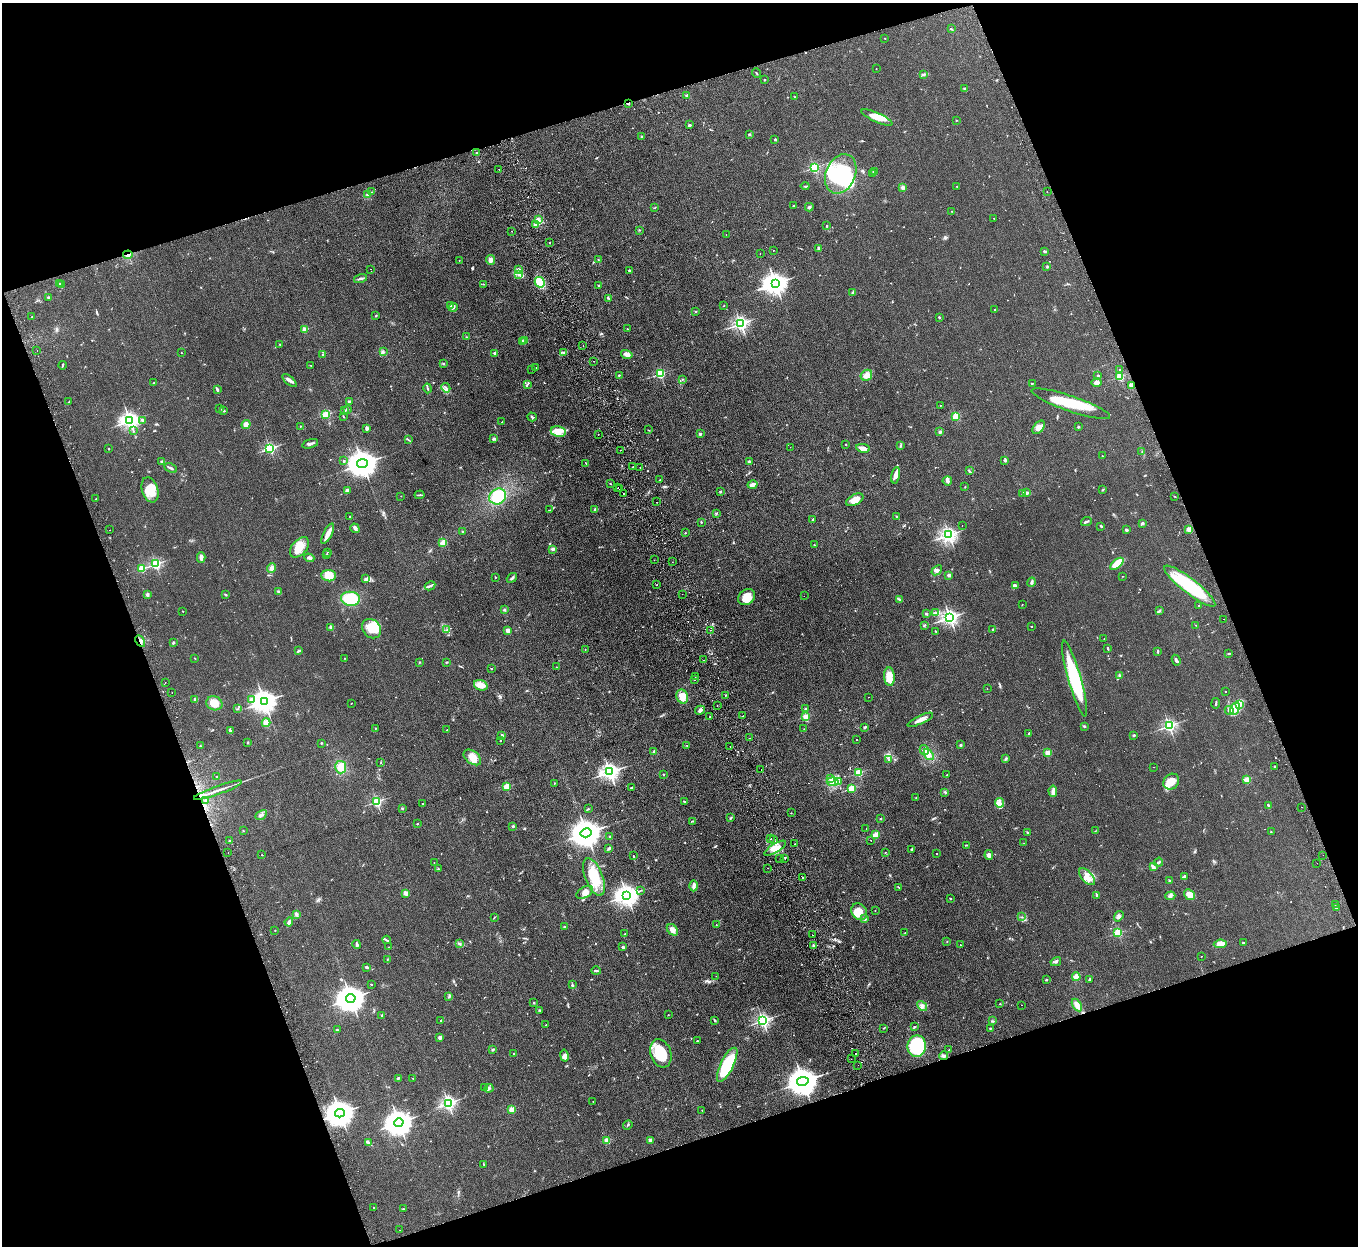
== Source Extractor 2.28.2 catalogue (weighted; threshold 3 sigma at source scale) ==
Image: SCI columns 56-5477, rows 176-5150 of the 5532 x 5451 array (HDU 1 of 3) = the unmasked area's bounding box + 8 px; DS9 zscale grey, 4 x 4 block average (1 PNG px = mean of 4 x 4 image px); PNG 1360 x 1248 px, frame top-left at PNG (2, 3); each listed source drawn as its Kron ellipse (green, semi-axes under 4 px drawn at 4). Shown black and unused: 39% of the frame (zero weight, under 2 of 3 exposures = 3% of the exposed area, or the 3 px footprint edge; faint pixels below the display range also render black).
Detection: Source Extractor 2.28.2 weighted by HDU 2 'WHT'. Background 0.103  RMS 0.011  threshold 0.0513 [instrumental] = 3 sigma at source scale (4.5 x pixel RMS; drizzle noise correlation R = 1.50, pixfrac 1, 0.05/0.05 arcsec/px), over >= 5 px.
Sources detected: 752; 5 inside a brighter object's white glare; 23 cosmic-ray / hot-pixel residue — neither listed nor drawn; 15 coinciding with a brighter row at this scale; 36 inside a brighter listed object's ellipse — not listed separately; of the other 673, all 500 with FLUX_AUTO >= 2.24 (the completeness limit of this list) listed and drawn (173 fainter detections not listed), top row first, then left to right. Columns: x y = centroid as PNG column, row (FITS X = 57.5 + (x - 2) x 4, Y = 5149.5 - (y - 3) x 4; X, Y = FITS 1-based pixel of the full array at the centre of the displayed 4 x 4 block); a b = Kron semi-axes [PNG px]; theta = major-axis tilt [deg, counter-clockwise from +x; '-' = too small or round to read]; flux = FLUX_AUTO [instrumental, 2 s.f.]
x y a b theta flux
952 29 2 2 - 3.2
885 38 2 2 - 2.8
876 69 2 2 - 2.7
756 73 5 2 - 5
923 74 3 3 - 7.8
764 80 2 2 - 11
964 88 3 2 - 3
686 95 2 2 - 9.3
794 97 2 2 - 2.5
628 103 2 2 - 44
877 117 17 4 -24 98
957 120 2 2 - 3
690 125 2 2 - 54
749 134 2 2 - 4.6
642 136 2 2 - 11
775 139 2 2 - 22
477 153 2 2 - 4.6
814 168 2 2 - 830
499 169 2 2 - 4.5
874 171 2 2 - 2.9
872 173 3 2 - 3.6
841 174 20 14 67 540
805 186 4 2 - 5.3
903 187 3 3 - 13
957 187 2 2 - 2.5
372 192 2 2 - 6
1047 192 2 2 - 25
367 195 3 2 - 8.7
793 206 3 2 - 5
809 207 4 3 - 11
654 208 2 2 - 2.9
952 211 2 2 - 2.4
994 218 2 2 - 5.2
538 220 4 3 - 21
536 225 3 2 - 7.3
827 226 2 2 - 6.6
639 230 2 2 - 3.3
512 231 2 2 - 2.5
726 234 2 2 - 13
550 243 2 2 - 2.9
819 248 3 3 - 11
773 250 2 2 - 4
1044 251 4 2 - 7.7
760 253 2 2 - 3
128 255 5 2 - 13
598 259 2 2 - 2.8
459 260 2 2 - 3.4
490 260 5 4 - 25
1047 267 3 2 - 5.7
371 269 2 2 - 2.6
519 269 2 2 - 55
629 270 2 2 - 24
519 274 3 2 - 9.3
360 279 7 2 14 14
540 282 5 4 - 91
775 283 4 3 - 5800
60 284 2 2 - 11
483 284 2 2 - 2.4
62 285 3 2 - 4.6
599 286 3 2 - 5.8
853 292 4 3 - 8.5
48 297 2 2 - 20
608 298 3 2 - 5.3
724 305 2 2 - 2.5
450 306 3 2 - 4.9
453 307 4 2 - 17
995 309 2 2 - 6.7
696 312 2 2 - 2.3
376 316 2 2 - 5.7
32 317 2 2 - 6.9
939 317 2 2 - 16
741 324 2 2 - 1700
305 329 2 2 - 170
627 329 2 2 - 7.1
467 337 2 2 - 2.8
522 341 2 2 - 98
524 341 2 2 - 14
280 344 2 2 - 3.7
583 346 2 2 - 6.6
37 350 2 2 - 2.3
384 352 2 2 - 2.9
564 352 4 2 - 12
181 353 2 2 - 2.4
495 353 2 2 - 58
322 354 2 2 - 2.7
627 354 6 4 -15 39
594 361 2 2 - 4.6
443 364 2 2 - 4.1
62 365 4 2 - 6.5
310 365 3 2 - 2.5
536 368 2 2 - 2.5
532 369 2 2 - 2.5
1119 370 2 2 - 7.5
660 374 2 2 - 640
619 375 2 2 - 5.6
866 375 6 5 - 49
1098 375 2 2 - 35
1120 376 2 2 - 440
682 379 2 2 - 3.6
289 381 8 3 -40 29
154 383 2 2 - 20
1032 383 2 2 - 3.8
1097 383 5 4 - 23
527 384 3 2 - 6.9
1131 385 2 2 - 140
427 388 5 2 - 10
446 388 5 2 - 9.1
217 390 4 2 - 12
69 402 3 2 - 3.7
349 402 2 2 - 68
1071 404 41 7 -19 250
940 405 2 2 - 2.5
219 408 2 2 - 3.5
347 409 2 2 - 61
345 410 2 2 - 2.5
224 411 3 2 - 6.1
326 414 2 2 - 460
343 416 2 2 - 3.7
956 416 2 2 - 360
532 417 4 2 - 8.9
143 420 4 3 - 14
130 421 3 2 - 3200
502 422 2 2 - 2.3
246 424 5 4 - 25
300 426 2 2 - 7.7
1039 427 8 4 50 41
1078 427 2 2 - 27
367 428 4 3 - 12
133 430 2 2 - 2.5
649 430 2 2 - 3.3
558 432 8 5 -10 49
940 432 2 2 - 42
598 434 2 2 - 2.5
700 434 2 2 - 40
493 439 2 2 - 18
408 440 2 2 - 3
310 444 8 2 17 18
846 444 2 2 - 4.7
901 446 3 2 - 5.3
790 447 2 2 - 2.3
270 448 2 2 - 1000
863 448 7 3 -12 54
108 449 2 2 - 3.6
620 450 2 2 - 4.3
1142 451 2 2 - 2.3
1102 456 2 2 - 2.3
1005 460 4 2 - 8.2
344 461 2 2 - 18
749 461 2 2 - 45
162 462 3 2 - 15
362 463 5 4 - 11000
586 463 2 2 - 2.6
633 467 2 2 - 3.1
640 467 2 2 - 5.1
171 468 7 2 -26 12
969 471 3 2 - 4.7
895 475 8 4 77 38
659 480 3 2 - 3.2
947 481 5 4 - 16
610 483 2 2 - 3.4
753 485 5 3 - 31
965 487 2 2 - 4.5
618 488 2 2 - 4.9
619 489 2 2 - 2.9
150 490 13 8 -73 110
1103 490 2 2 - 4.5
347 491 4 3 - 9.6
720 491 2 2 - 6
623 493 2 2 - 5.7
1027 493 2 2 - 40
1022 494 3 2 - 3.9
420 495 5 2 - 7.2
401 496 2 2 - 2.5
1174 496 2 2 - 2.3
498 497 9 7 33 200
96 499 2 2 - 8
855 500 9 5 28 67
657 502 2 2 - 5.9
595 509 2 2 - 13
549 510 2 2 - 4.7
716 513 2 2 - 2.7
350 516 2 2 - 18
897 517 4 2 - 5.6
813 519 2 2 - 8.9
701 522 2 2 - 5.7
1086 522 5 2 - 15
1143 523 3 2 - 8.3
962 525 2 2 - 2.8
1101 526 3 2 - 7.2
355 528 5 3 - 22
1189 529 2 2 - 200
110 530 2 2 - 6.5
1126 530 3 3 - 8.9
463 532 2 2 - 5
685 533 2 2 - 3.6
328 534 11 2 63 77
949 535 2 2 - 1700
443 543 3 2 - 52
814 545 2 2 - 3.8
300 547 12 7 50 85
552 549 2 2 - 66
327 552 2 2 - 2.5
327 555 2 2 - 2.3
201 557 5 3 - 32
309 558 5 3 - 15
654 560 2 2 - 3.8
672 562 2 2 - 2.7
156 564 2 2 - 980
1117 564 8 4 40 120
272 568 5 3 - 24
142 569 2 2 - 330
937 570 6 3 40 14
949 575 2 2 - 88
329 576 7 5 -4 100
1122 576 3 2 - 2.5
495 577 2 2 - 3.4
512 578 5 2 - 12
366 579 3 3 - 12
1032 582 5 3 - 16
657 585 2 2 - 35
1015 585 4 3 - 11
430 586 5 2 - 14
1190 586 32 7 -38 410
279 592 3 2 - 12
147 594 3 2 - 14
225 594 3 2 - 4.2
682 594 2 2 - 2.9
804 596 2 2 - 2.4
746 597 9 7 40 91
350 599 9 7 -7 210
900 599 4 2 - 6.7
1022 605 2 2 - 2.8
1199 605 2 2 - 3.2
504 610 3 2 - 6.7
1160 610 3 2 - 5.2
183 611 2 2 - 2.6
935 613 2 2 - 5.5
926 614 3 2 - 6.6
950 617 3 2 - 2400
1224 619 2 2 - 2.9
1196 625 2 2 - 2.2
924 626 3 2 - 5.6
1031 626 2 2 - 6.2
331 627 2 2 - 100
371 629 10 8 -48 110
993 629 2 2 - 5.3
447 630 4 2 - 8.6
507 630 3 3 - 21
710 630 2 2 - 5.2
935 631 2 2 - 4.5
1104 639 2 2 - 2.9
140 641 6 3 -62 21
173 643 3 2 - 8.5
585 649 2 2 - 5.3
1108 649 3 2 - 6.6
299 651 4 2 - 8.1
1158 652 4 2 - 4.9
1229 653 3 2 - 6.1
195 658 2 2 - 2.8
344 658 2 2 - 3.2
704 660 2 2 - 13
1176 660 5 2 - 15
420 662 2 2 - 2.7
447 662 2 2 - 4.5
556 667 2 2 - 4.8
491 669 2 2 - 15
1119 676 4 2 - 7.3
695 677 2 2 - 3.1
889 677 9 5 -86 81
1075 678 39 6 -74 470
694 680 2 2 - 8.1
165 682 2 2 - 3.6
481 685 7 5 -16 57
987 689 2 2 - 2.4
1225 691 2 2 - 7.3
172 693 2 2 - 5.1
725 695 2 2 - 4.1
682 697 7 5 -70 88
868 697 2 2 - 3.3
251 699 2 2 - 48
195 700 3 2 - 9.6
264 701 4 3 - 6400
214 703 8 7 - 65
351 703 2 2 - 4.4
1216 703 5 2 - 7
1239 704 4 2 - 11
717 705 2 2 - 3.2
1235 708 6 4 63 38
237 709 3 2 - 4.4
805 709 3 2 - 6
700 710 5 3 - 17
1229 711 5 2 - 13
743 716 2 2 - 4.4
805 716 2 2 - 190
710 717 2 2 - 3.6
920 720 14 3 25 42
266 723 4 4 - 37
1084 726 4 2 - 6.8
1169 726 2 2 - 1500
865 727 3 2 - 11
375 728 2 2 - 2.5
804 729 2 2 - 2.7
447 730 2 2 - 9.6
230 731 3 2 - 16
1029 733 3 2 - 7.8
502 735 2 2 - 46
1134 735 3 2 - 7.4
750 738 2 2 - 3.6
857 740 2 2 - 2.3
500 741 2 2 - 4.7
248 742 3 2 - 3.9
321 743 2 2 - 4.6
687 745 2 2 - 2.5
961 745 2 2 - 35
200 746 2 2 - 2.8
730 746 2 2 - 3.3
924 750 5 3 - 19
654 752 3 3 - 16
1047 752 2 2 - 170
929 755 6 4 -52 32
472 757 10 6 -38 67
1006 758 3 2 - 6.2
889 760 3 2 - 5.4
381 763 2 2 - 3
1275 766 2 2 - 15
341 767 6 5 - 57
1154 767 2 2 - 3.5
761 769 2 2 - 4.2
610 772 3 2 - 3000
859 773 2 2 - 380
664 774 2 2 - 5.1
947 775 2 2 - 8.3
217 776 2 2 - 4.6
831 778 4 2 - 13
1246 780 2 2 - 230
833 782 6 3 -8 25
839 782 3 2 - 7.8
1171 782 8 7 - 85
554 783 2 2 - 5.1
507 787 2 2 - 320
631 787 3 2 - 5.5
852 788 2 2 - 400
218 790 25 2 20 47
1053 791 5 3 - 20
945 792 3 2 - 7.6
916 798 2 2 - 4.5
205 800 3 2 - 7.7
377 801 2 2 - 790
684 801 2 2 - 5.2
999 803 4 4 - 27
423 804 2 2 - 4.8
1268 805 2 2 - 7.3
1302 807 2 2 - 2.5
402 808 3 2 - 5.8
588 809 2 2 - 5
791 813 2 2 - 3.1
261 815 6 2 30 11
731 818 4 2 - 6.2
880 819 2 2 - 4
692 821 3 2 - 4.6
417 824 2 2 - 12
513 826 2 2 - 32
866 829 2 2 - 3.4
243 831 2 2 - 2.9
1095 831 2 2 - 2.4
1271 832 2 2 - 3.1
586 833 5 4 - 12000
1028 833 4 2 - 7
876 835 2 2 - 230
610 837 3 2 - 6.6
770 839 2 2 - 20
774 840 2 2 - 8.9
871 840 2 2 - 4.6
229 841 2 2 - 11
1024 843 2 2 - 3.2
794 844 2 2 - 2.6
966 845 3 2 - 4.1
608 848 3 2 - 5.1
775 848 12 4 31 62
912 849 3 2 - 8.7
885 852 2 2 - 4.6
228 853 2 2 - 13
936 854 2 2 - 5.6
262 855 2 2 - 3.1
989 855 5 3 - 15
1323 855 2 2 - 2.8
633 856 2 2 - 4.1
780 858 2 2 - 2.6
785 859 2 2 - 2.3
434 862 2 2 - 2.5
1159 862 5 2 - 14
1317 863 2 2 - 8.2
1153 867 4 3 - 12
768 868 2 2 - 3.9
438 869 2 2 - 2.6
594 877 20 8 -69 180
802 877 2 2 - 15
1087 877 10 5 -48 70
1185 877 4 3 - 13
1170 881 3 2 - 7.2
693 886 5 2 - 25
899 887 3 2 - 5.4
640 891 2 2 - 2.7
585 892 9 5 28 44
405 893 2 2 - 130
627 895 4 3 - 4800
1097 895 4 2 - 11
1190 895 6 4 -42 79
1170 896 5 2 - 12
950 898 2 2 - 12
1335 905 2 2 - 4.9
1336 907 2 2 - 43
875 910 2 2 - 2.4
859 912 9 7 -53 120
296 914 4 3 - 13
1119 916 5 4 - 15
1021 917 2 2 - 2.3
494 918 2 2 - 3.7
865 919 2 2 - 6
289 922 4 2 - 34
716 925 2 2 - 4
564 927 2 2 - 44
275 930 2 2 - 2.4
672 930 6 4 -48 34
905 932 2 2 - 2.5
1118 933 2 2 - 530
625 934 3 2 - 4.9
812 935 2 2 - 7.9
387 940 4 2 - 7.2
947 942 2 2 - 2.3
1243 943 2 2 - 21
357 944 4 2 - 13
459 944 3 2 - 6.6
1220 944 6 4 6 56
813 945 4 2 - 11
960 945 2 2 - 10
388 947 2 2 - 2.3
623 947 2 2 - 50
1201 956 2 2 - 2.8
387 959 2 2 - 2.7
1056 962 5 3 - 13
367 967 3 2 - 13
596 971 5 2 - 8.1
716 976 2 2 - 2.5
1076 977 4 3 - 30
1090 979 2 2 - 14
1046 980 3 2 - 4.8
371 984 3 2 - 2.9
572 985 3 2 - 6.5
449 997 2 2 - 5.3
351 998 5 4 - 9800
534 1003 2 2 - 3.9
1000 1004 2 2 - 2.8
1021 1005 2 2 - 5.6
1077 1005 7 4 -57 44
922 1006 5 4 - 20
540 1010 3 2 - 7.9
382 1015 2 2 - 27
668 1015 2 2 - 2.4
715 1020 2 2 - 8.6
441 1021 2 2 - 9.4
763 1021 2 2 - 1700
993 1021 4 2 - 5.5
546 1025 2 2 - 12
914 1027 3 2 - 5.9
883 1028 3 2 - 3
990 1028 2 2 - 3.9
337 1030 2 2 - 3.9
440 1037 2 2 - 74
697 1041 2 2 - 8.3
917 1046 11 9 81 510
492 1049 3 2 - 5.5
949 1050 2 2 - 7.7
661 1053 14 10 -71 200
513 1054 2 2 - 3.2
856 1054 2 2 - 27
564 1056 6 4 -79 21
943 1056 4 3 - 19
851 1059 2 2 - 2.5
727 1065 18 6 63 380
858 1065 2 2 - 4.7
398 1078 2 2 - 30
413 1078 2 2 - 2.4
803 1081 6 4 13 12000
485 1087 3 2 - 5.2
489 1088 4 2 - 8.7
593 1101 2 2 - 2.5
448 1103 2 2 - 1900
511 1110 2 2 - 230
702 1110 2 2 - 5.5
340 1113 5 4 - 9500
399 1122 5 4 - 9100
628 1125 5 2 - 6.5
607 1140 2 2 - 270
650 1140 2 2 - 110
368 1143 4 2 - 6.9
484 1164 2 2 - 3.2
374 1208 2 2 - 7.7
403 1209 2 2 - 3.7
400 1230 2 2 - 3.8
Overlapping masked pixels (flux is a lower limit): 4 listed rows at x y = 628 103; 128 255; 140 641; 340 1113
Diffuse or blended objects may show on this block-average render without a row.